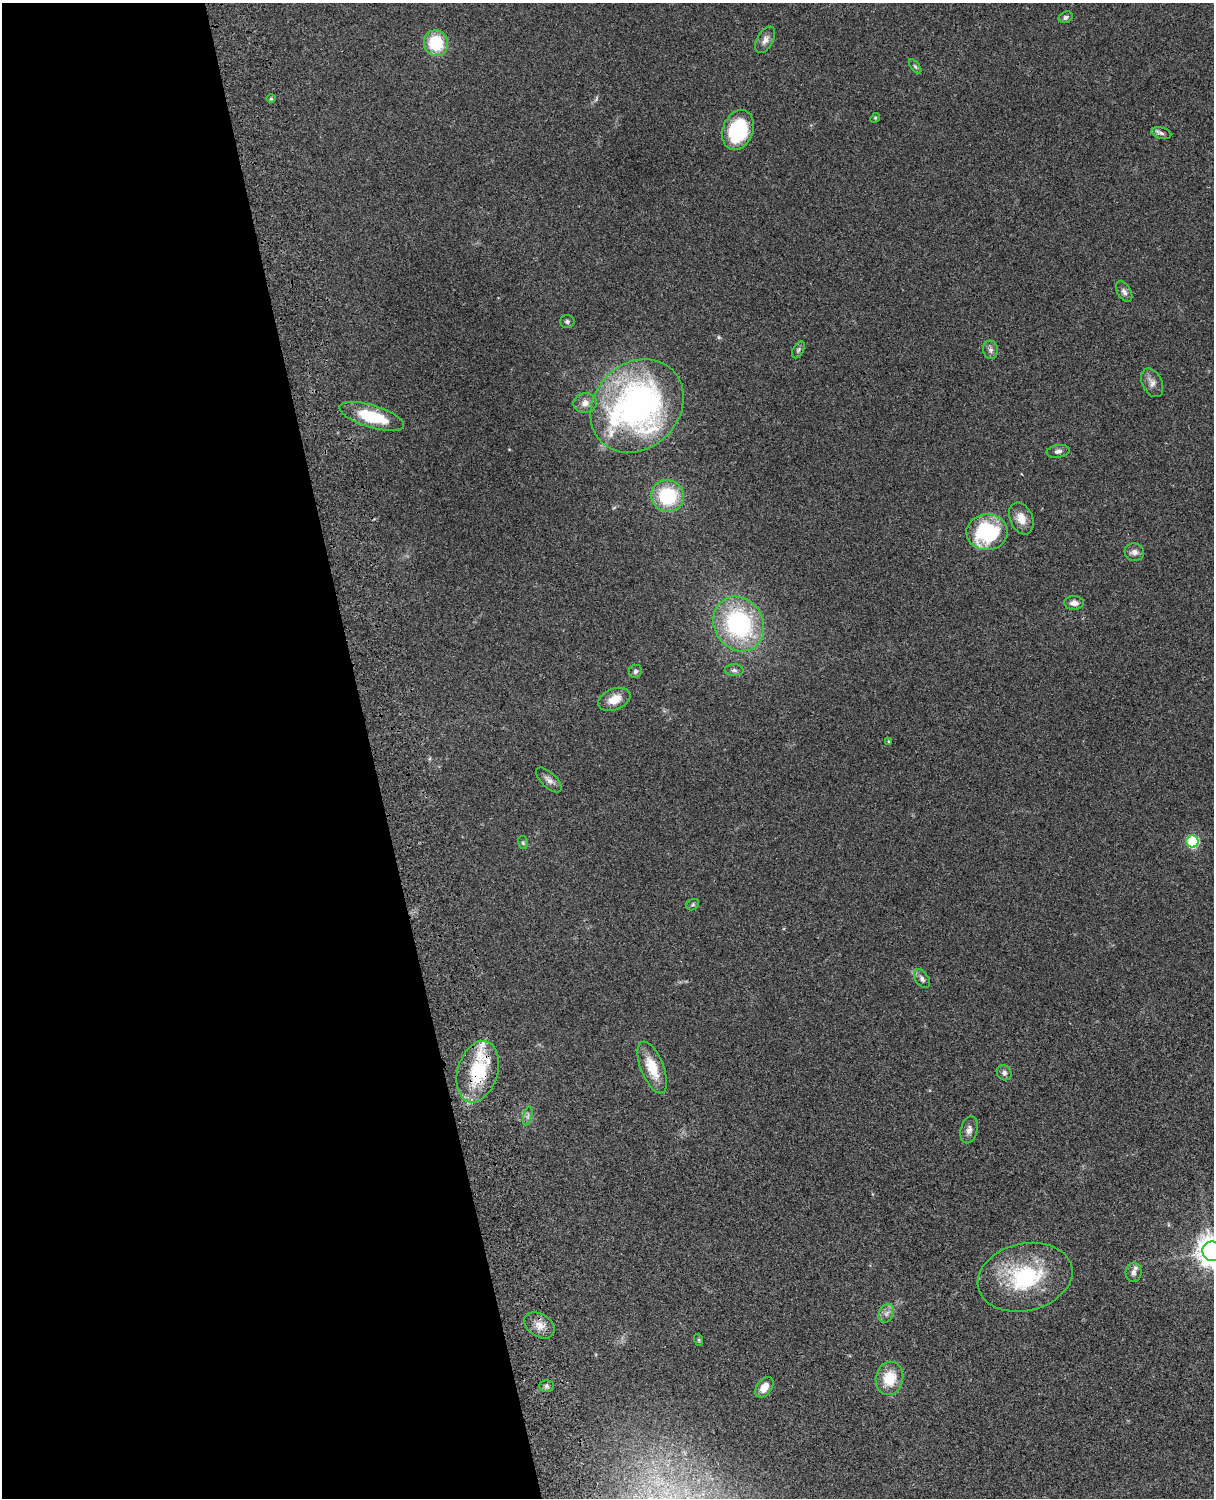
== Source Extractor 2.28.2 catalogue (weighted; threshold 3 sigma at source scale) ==
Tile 5 of 4 x 3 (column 1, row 2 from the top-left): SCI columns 121-1332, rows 1773-3268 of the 5088 x 4927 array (HDU 1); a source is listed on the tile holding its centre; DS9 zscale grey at full resolution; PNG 1216 x 1500 px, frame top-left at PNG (2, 3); each listed source drawn as its Kron ellipse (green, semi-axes under 4 px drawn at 4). Shown black and unused: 31% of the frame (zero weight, under 3 of 4 exposures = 6% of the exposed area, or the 3 px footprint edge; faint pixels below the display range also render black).
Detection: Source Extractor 2.28.2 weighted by HDU 2 'WHT'; one run over the whole footprint, this tile lists its part. Background 0.0889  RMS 0.0061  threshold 0.0275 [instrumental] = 3 sigma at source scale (4.5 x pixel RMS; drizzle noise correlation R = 1.50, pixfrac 1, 0.05/0.05 arcsec/px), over >= 5 px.
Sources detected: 49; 3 inside a brighter listed object's ellipse — not listed separately; the other 46 listed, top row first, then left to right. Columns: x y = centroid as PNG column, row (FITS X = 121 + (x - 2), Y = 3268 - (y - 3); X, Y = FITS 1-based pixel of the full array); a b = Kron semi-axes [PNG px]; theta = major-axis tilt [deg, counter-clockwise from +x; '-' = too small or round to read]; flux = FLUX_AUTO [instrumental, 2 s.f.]
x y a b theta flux
1066 17 7 5 29 1.5
765 40 14 8 61 3.4
436 43 13 12 - 24
915 66 8 4 -54 1.2
271 99 5 3 - 0.57
875 118 5 4 - 0.6
738 130 20 15 70 42
1161 133 10 5 -16 1.9
1124 292 11 6 -59 2.2
567 322 7 6 - 1.4
798 350 9 5 60 1.3
991 350 9 7 -77 2.2
1152 383 15 10 -64 3.9
585 403 11 10 - 4.3
637 406 51 42 46 230
372 416 34 11 -17 25
1058 451 11 6 8 2.2
667 496 16 15 - 34
1021 518 17 11 -66 7.1
987 532 21 18 2 50
1134 552 10 8 -9 2.8
1074 603 10 7 -1 3.2
739 624 28 24 -59 78
734 670 9 6 -1 1.7
635 671 7 6 - 1.5
614 699 17 10 21 8.4
889 741 4 3 - 0.58
549 780 16 7 -43 3.2
1192 842 6 6 - 56
523 843 6 5 - 0.98
693 905 7 5 34 0.98
922 979 10 6 -55 2.3
652 1068 27 11 -68 15
478 1072 31 20 74 35
1004 1073 8 7 - 2
528 1116 9 4 77 1.4
969 1130 14 8 75 3
1212 1251 10 9 - 760
1133 1272 10 8 85 2.6
1025 1277 48 33 13 53
886 1313 10 7 63 2.7
539 1325 16 11 -33 5.6
699 1340 6 4 -72 0.77
889 1378 17 13 77 15
546 1386 7 5 0 1.4
764 1387 11 7 53 6.5
Overlapping masked pixels (flux is a lower limit): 1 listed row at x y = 478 1072
Isophote crosses this tile's border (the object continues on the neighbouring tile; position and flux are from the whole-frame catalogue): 1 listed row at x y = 1212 1251